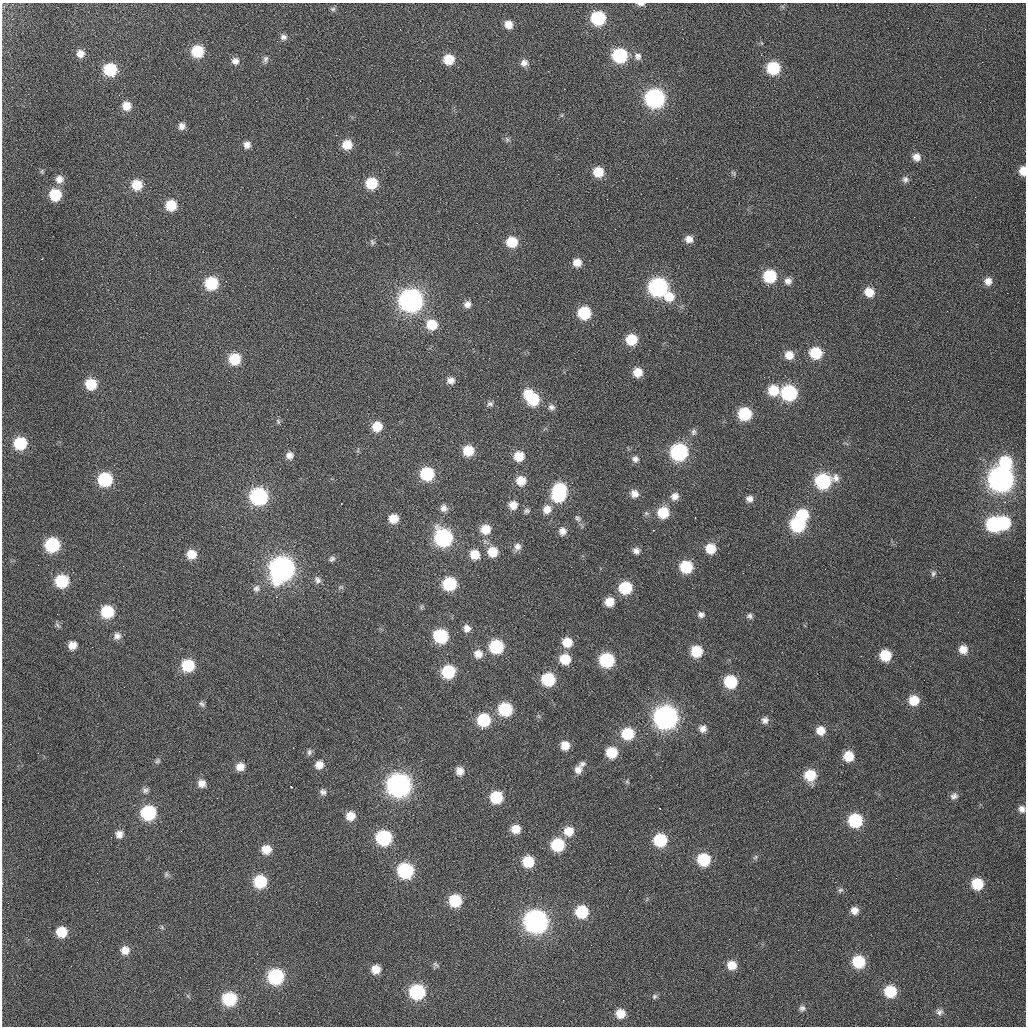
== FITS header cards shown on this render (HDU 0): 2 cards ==
NAXIS1  =                 1024 / Comment
NAXIS2  =                 1024 / Comment

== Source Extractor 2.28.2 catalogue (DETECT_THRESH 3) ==
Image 1024 x 1024 px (HDU 0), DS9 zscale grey, 1 PNG px = 1 image px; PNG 1028 x 1028 px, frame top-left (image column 1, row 1024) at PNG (2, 3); no overlay
Background 17.8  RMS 2.8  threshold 8.48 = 3 sigma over >= 5 px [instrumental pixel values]
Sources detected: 276; all 276 listed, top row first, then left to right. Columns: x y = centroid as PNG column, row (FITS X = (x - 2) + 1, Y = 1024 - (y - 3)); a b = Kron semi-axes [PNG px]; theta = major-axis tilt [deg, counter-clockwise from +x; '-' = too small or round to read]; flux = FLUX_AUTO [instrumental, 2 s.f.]
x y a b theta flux
641 4 9 4 -1 560
333 9 7 6 - 380
598 18 10 10 - 12000
65 21 3 2 - 230
508 24 9 8 - 1800
908 28 2 2 - 170
682 29 2 2 - 92
283 37 9 8 - 730
277 41 3 3 - 160
197 51 10 10 - 7200
80 54 8 8 - 1400
619 55 10 10 - 15000
638 56 10 9 - 920
266 59 9 6 75 610
339 59 2 2 - 140
449 59 10 9 - 3900
235 61 9 9 - 1000
524 63 9 8 - 1100
773 68 10 10 - 8600
110 69 10 10 - 8700
330 75 3 2 - 170
119 95 3 2 - 190
817 97 2 2 - 210
655 98 11 11 - 41000
980 102 2 2 - 83
126 106 10 10 - 2200
322 117 3 2 - 270
181 126 9 8 - 1100
336 135 2 2 - 90
507 139 8 6 -67 460
247 145 8 8 - 1100
347 145 9 9 - 3000
916 157 10 10 - 1500
42 171 6 4 71 260
1023 171 8 6 -90 2000
598 172 10 10 - 3500
59 179 10 10 - 1400
905 179 9 9 - 850
371 183 10 10 - 5500
137 185 11 10 - 3800
55 195 9 9 - 6500
975 197 2 2 - 310
171 205 10 10 - 4600
914 217 2 2 - 400
879 226 2 2 - 360
136 235 2 2 - 300
689 239 8 7 - 1300
372 242 7 6 - 410
512 242 10 10 - 4500
42 259 2 2 - 100
577 263 9 9 - 1800
273 268 2 2 - 470
150 273 2 2 - 400
770 276 10 10 - 8700
226 281 2 2 - 240
788 281 9 8 - 940
988 281 9 9 - 1400
211 283 10 10 - 8500
768 285 3 2 - 550
658 287 11 11 - 39000
869 292 11 10 - 2900
669 297 12 12 - 3100
411 300 12 12 - 80000
467 304 10 9 - 1100
947 311 2 2 - 110
584 313 10 10 - 8400
432 325 12 11 - 4000
762 329 2 2 - 290
631 340 10 9 - 4900
824 352 3 3 - 180
816 353 10 10 - 6100
789 355 9 9 - 2000
235 359 10 10 - 6300
638 372 9 9 - 2600
451 380 9 8 - 1100
229 381 3 2 - 190
91 384 10 9 - 4800
773 390 18 11 -11 5100
130 391 2 2 - 80
789 393 10 10 - 17000
794 395 3 2 - 1500
531 398 18 11 -50 9900
490 404 11 6 26 570
551 407 9 8 - 810
745 414 10 10 - 9000
278 421 8 4 -64 370
377 426 10 10 - 3300
694 432 10 7 78 610
390 437 3 2 - 500
20 443 10 10 - 8400
468 451 9 9 - 4000
679 452 11 11 - 24000
290 455 10 9 - 1200
519 456 9 9 - 3000
868 458 2 2 - 130
635 459 9 9 - 930
1005 462 13 12 - 7800
427 474 10 10 - 10000
105 479 10 10 - 12000
1001 479 12 12 - 120000
521 481 9 9 - 2500
823 481 13 10 12 17000
559 492 16 11 79 17000
634 494 11 10 - 1500
259 496 11 11 - 27000
675 496 10 9 - 1400
749 499 9 8 - 970
1005 502 3 2 - 170
145 503 2 2 - 110
341 504 3 2 - 170
513 505 9 8 - 1700
444 508 9 8 - 920
547 509 11 10 - 1700
527 511 8 6 14 470
663 512 11 11 - 5300
646 513 7 6 - 450
802 515 11 10 - 6600
578 518 10 7 -40 670
695 518 3 2 - 350
393 519 9 8 - 2400
1003 523 10 9 - 10000
797 524 10 10 - 15000
994 524 10 10 - 16000
222 526 2 2 - 810
317 527 2 2 - 150
485 529 10 9 - 2800
653 530 3 2 - 450
562 531 10 9 - 1300
443 538 11 10 - 28000
52 545 10 10 - 14000
517 547 11 9 64 1100
190 548 2 2 - 270
710 548 10 10 - 3400
636 551 9 8 - 1000
493 552 10 10 - 3300
642 553 3 2 - 240
191 554 11 10 - 2900
475 554 10 10 - 2700
332 559 8 6 43 470
123 566 2 2 - 560
686 567 10 10 - 7300
538 568 2 2 - 470
282 569 14 12 64 89000
825 569 2 2 - 140
73 572 2 2 - 340
933 573 7 6 - 390
317 580 10 8 -59 780
62 581 10 10 - 9900
1014 581 2 2 - 270
449 584 10 9 - 9600
341 587 7 4 -31 290
256 588 11 10 - 1000
625 588 11 10 - 8400
692 588 2 2 - 450
276 597 3 2 - 370
609 602 11 11 - 2700
421 607 7 4 71 250
107 612 10 10 - 8300
958 612 2 2 - 130
57 614 2 2 - 130
701 614 9 8 - 800
524 615 2 2 - 180
750 616 7 6 - 540
57 625 9 5 -46 460
467 628 9 8 - 1100
117 636 10 9 - 1100
440 636 10 9 - 12000
567 642 10 10 - 3200
72 645 10 9 - 1800
92 647 2 2 - 72
496 647 10 10 - 12000
963 649 10 10 - 1900
696 651 10 10 - 5400
782 652 2 2 - 710
478 654 10 10 - 1600
885 655 9 9 - 4900
861 656 2 2 - 250
565 659 10 9 - 4100
482 660 2 2 - 110
607 660 10 9 - 14000
188 665 11 10 - 8200
910 666 2 2 - 120
448 672 10 9 - 9200
548 679 9 9 - 9500
924 680 2 2 - 110
730 682 10 10 - 8700
124 687 2 2 - 190
914 700 10 10 - 3500
202 704 9 6 -41 570
505 709 10 10 - 10000
521 713 3 2 - 150
665 717 12 12 - 94000
483 720 10 10 - 9300
765 720 9 9 - 890
328 729 2 2 - 620
482 729 3 3 - 260
703 729 10 10 - 1200
820 730 9 9 - 2100
628 734 11 10 - 6700
565 745 8 8 - 2100
309 752 9 7 75 600
611 752 9 9 - 5100
38 753 2 2 - 110
848 756 9 9 - 3500
157 761 8 6 52 480
582 764 8 7 - 590
319 765 10 9 - 1700
240 767 10 9 - 1800
578 770 10 9 - 1200
460 771 8 7 - 1400
650 775 3 2 - 340
810 775 11 10 - 5400
627 782 6 4 -19 260
202 783 10 9 - 1500
399 785 12 12 - 92000
291 786 3 3 - 630
145 790 10 8 -15 760
323 792 9 8 - 690
954 796 9 7 31 810
496 797 9 9 - 7100
660 808 3 2 - 170
1022 809 9 8 - 1000
148 813 11 11 - 15000
350 816 9 8 - 2300
855 820 10 10 - 11000
43 823 2 2 - 73
516 829 9 8 - 2300
568 831 11 10 - 2800
119 834 11 10 - 1400
384 838 10 10 - 17000
660 840 10 10 - 9400
557 845 10 10 - 9100
266 849 10 10 - 2500
755 857 7 5 59 370
704 860 10 10 - 8100
528 862 9 9 - 5700
610 863 2 2 - 310
405 871 10 10 - 17000
97 873 2 2 - 120
166 874 8 6 87 510
896 878 2 2 - 74
599 880 2 2 - 100
260 881 10 10 - 8400
835 882 2 2 - 100
977 884 10 10 - 5600
66 886 2 2 - 250
629 890 2 2 - 980
840 890 8 6 15 420
463 898 3 2 - 460
455 901 9 9 - 7300
316 902 2 2 - 95
854 910 8 8 - 1300
582 912 10 10 - 8100
536 921 12 11 - 89000
162 927 6 5 - 350
62 932 10 10 - 4600
125 950 12 11 - 2000
257 954 2 2 - 430
859 962 10 10 - 7900
254 963 2 2 - 220
436 964 11 3 -38 350
732 965 10 9 - 2500
71 966 3 2 - 240
376 969 8 8 - 2100
180 977 2 2 - 89
275 977 10 10 - 18000
890 991 10 9 - 6400
417 992 10 10 - 16000
654 996 7 7 - 470
229 999 10 10 - 10000
563 1000 2 2 - 110
802 1008 8 7 - 610
262 1012 2 2 - 390
939 1012 9 8 - 680
279 1013 2 2 - 95
620 1013 10 10 - 2800
At the frame edge (FLAGS 8, measured only in part): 3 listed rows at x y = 641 4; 1023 171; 1022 809